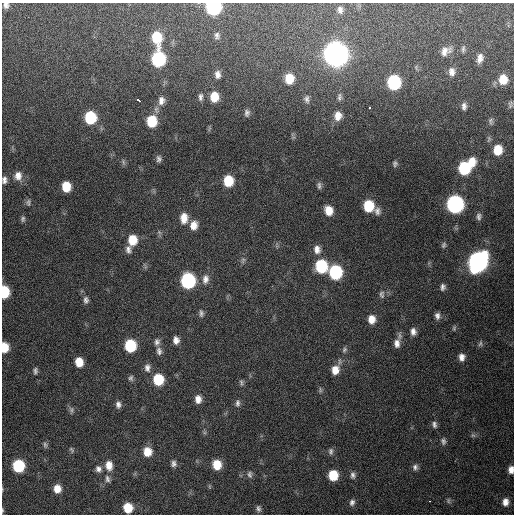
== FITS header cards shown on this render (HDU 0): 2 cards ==
NAXIS1  =                  512 / Axis length
NAXIS2  =                  512 / Axis length

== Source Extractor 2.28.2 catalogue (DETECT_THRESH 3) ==
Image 512 x 512 px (HDU 0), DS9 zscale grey, 1 PNG px = 1 image px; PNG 516 x 516 px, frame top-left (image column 1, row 512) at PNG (2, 3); no overlay
Background 157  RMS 13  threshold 37.9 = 3 sigma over >= 5 px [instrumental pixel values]
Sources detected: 116; all 116 listed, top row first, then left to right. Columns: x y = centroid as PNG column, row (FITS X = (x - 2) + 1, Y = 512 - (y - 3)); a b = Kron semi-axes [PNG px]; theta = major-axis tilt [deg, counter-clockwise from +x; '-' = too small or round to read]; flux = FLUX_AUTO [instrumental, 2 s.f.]
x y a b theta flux
6 5 6 6 - 3.0e+03
213 7 9 9 - 1.4e+05
340 10 8 6 -84 3.2e+03
217 36 8 6 85 2.8e+03
156 37 11 8 -80 2.9e+04
463 49 10 4 83 2.0e+03
445 51 14 9 28 7.4e+03
336 54 11 10 - 1.1e+06
480 58 11 7 74 5.6e+03
158 59 10 8 90 9.7e+04
452 72 11 8 -86 5.5e+03
218 74 9 7 -85 4.3e+03
289 79 10 8 88 1.6e+04
503 79 10 9 - 1.4e+04
394 82 10 8 89 9.1e+04
200 97 10 6 86 2.8e+03
214 97 10 8 -88 1.6e+04
339 97 10 6 83 2.5e+03
307 99 10 7 -84 3.1e+03
138 100 4 3 - 8.0e+03
161 101 12 9 82 5.8e+03
510 104 9 5 80 1.9e+03
464 106 9 5 -87 3.4e+03
369 108 3 3 - 9.1e+03
247 113 8 6 90 2.7e+03
338 116 11 9 82 8.3e+03
90 118 9 8 - 4.9e+04
152 121 10 8 -88 3.0e+04
491 121 9 6 90 2.1e+03
498 150 9 8 - 1.7e+04
159 159 8 6 -83 2.8e+03
123 162 8 5 -72 1.9e+03
472 162 10 8 87 1.2e+04
395 164 8 6 89 2.2e+03
464 168 10 8 85 5.4e+04
18 176 12 10 89 7.4e+03
4 180 9 6 88 3.4e+03
228 181 10 8 -89 2.6e+04
319 186 10 6 -87 2.6e+03
66 187 8 7 - 1.9e+04
28 202 9 6 85 2.1e+03
455 204 10 9 - 2.4e+05
368 206 9 8 - 3.1e+04
329 210 9 7 -72 1.1e+04
377 211 10 8 -76 4.0e+03
479 216 9 6 -86 2.9e+03
184 218 12 8 89 1.0e+04
23 219 7 6 - 2.0e+03
194 225 10 8 81 8.4e+03
159 232 6 5 - 1.5e+03
132 240 10 8 -90 1.8e+04
444 245 7 5 71 1.7e+03
128 249 10 7 -82 4.0e+03
317 249 11 9 -81 5.9e+03
243 260 9 5 71 2.2e+03
478 262 12 9 63 4.2e+05
321 266 10 9 - 5.4e+04
335 272 10 9 - 8.1e+04
205 279 13 9 79 6.5e+03
188 281 10 9 - 1.2e+05
443 287 7 5 79 2.8e+03
4 292 9 6 -89 4.1e+04
382 294 10 7 -88 2.8e+03
86 300 10 7 88 3.3e+03
201 313 11 6 -87 2.7e+03
437 316 9 7 -78 3.5e+03
372 319 9 8 - 8.7e+03
454 328 7 5 89 1.4e+03
413 331 9 7 -82 4.5e+03
176 340 8 7 - 5.2e+03
157 342 9 7 80 3.4e+03
397 343 13 8 88 6.5e+03
480 344 8 6 73 2.1e+03
130 346 9 8 - 4.7e+04
4 347 9 6 -89 1.6e+04
344 350 8 6 65 2.2e+03
159 351 11 7 -84 3.8e+03
462 357 9 7 -85 5.2e+03
79 362 8 7 - 1.3e+04
147 368 11 8 -88 4.5e+03
335 370 11 9 80 1.0e+04
35 371 8 5 86 2.3e+03
131 378 8 6 88 2.2e+03
158 379 9 8 - 3.2e+04
241 382 10 5 -82 1.8e+03
320 390 9 5 84 1.6e+03
198 399 9 7 90 6.6e+03
237 403 10 6 89 2.6e+03
118 405 9 7 -85 3.5e+03
71 410 10 7 -78 2.5e+03
434 424 9 6 -76 2.9e+03
473 435 7 5 -42 1.7e+03
443 441 9 6 -80 2.7e+03
45 445 9 5 -75 2.1e+03
72 450 9 4 -54 1.3e+03
331 451 10 6 84 2.5e+03
147 452 9 9 - 1.3e+04
173 464 8 7 - 3.0e+03
109 465 12 9 -82 9.2e+03
217 465 9 8 - 1.7e+04
18 466 8 8 - 5.7e+04
415 467 8 7 - 3.0e+03
98 469 9 8 - 3.8e+03
511 470 7 5 89 5.1e+03
250 474 10 7 -86 2.7e+03
333 475 8 7 - 2.3e+04
353 475 9 7 -84 3.0e+03
107 479 10 6 -75 3.2e+03
57 489 8 7 - 9.4e+03
429 501 3 2 - 3.1e+03
448 501 8 5 -89 1.7e+03
352 502 8 6 71 3.0e+03
505 502 9 7 81 5.8e+03
128 508 8 7 - 2.0e+04
258 508 8 6 -82 2.5e+03
2 510 5 3 - 8.9e+02
At the frame edge (FLAGS 8, measured only in part): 7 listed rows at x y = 6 5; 213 7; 4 180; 4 292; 4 347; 511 470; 2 510